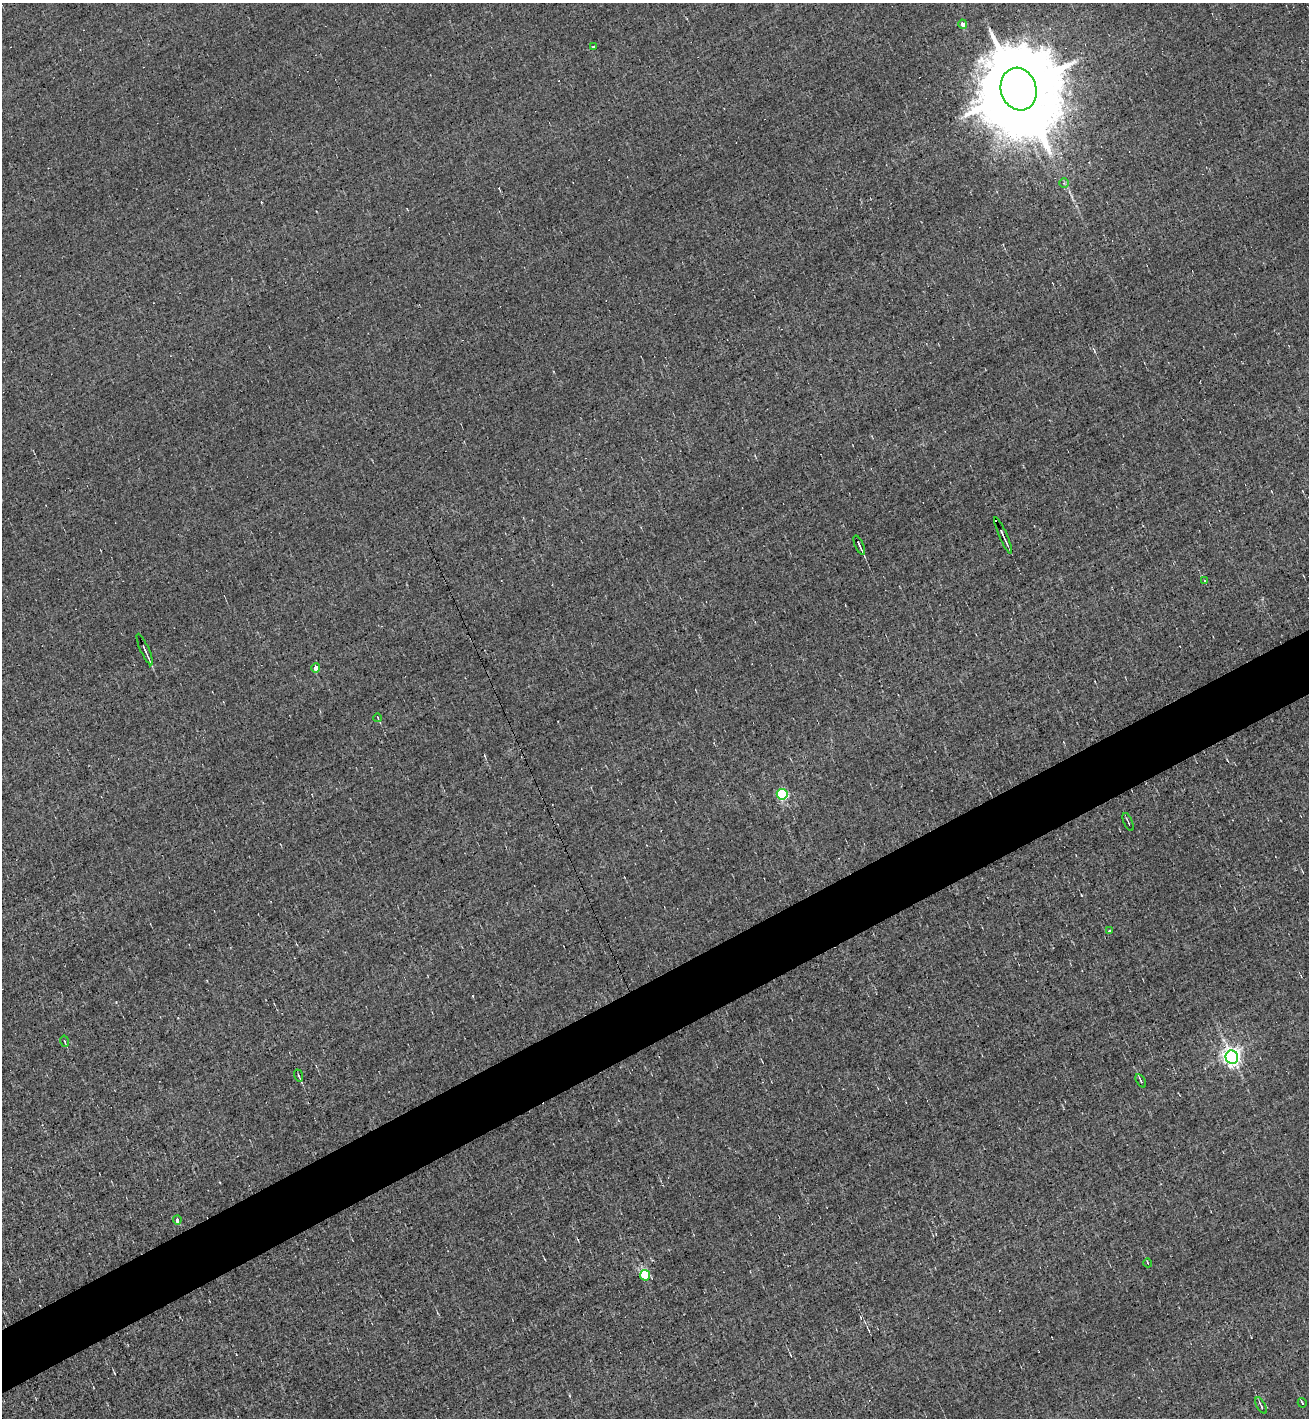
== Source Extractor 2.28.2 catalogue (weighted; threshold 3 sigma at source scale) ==
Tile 7 of 4 x 4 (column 3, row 2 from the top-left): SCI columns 2894-4200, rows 2835-4250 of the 5651 x 5667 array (HDU 1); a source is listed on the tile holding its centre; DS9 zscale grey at full resolution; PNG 1311 x 1420 px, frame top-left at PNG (2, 3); each listed source drawn as its Kron ellipse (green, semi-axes under 4 px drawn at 4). Shown black and unused: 5% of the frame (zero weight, under 3 of 5 exposures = <1% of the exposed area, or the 3 px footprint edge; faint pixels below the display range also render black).
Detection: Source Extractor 2.28.2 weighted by HDU 2 'WHT'; one run over the whole footprint, this tile lists its part. Background -0.00605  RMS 0.044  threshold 0.198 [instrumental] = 3 sigma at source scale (4.5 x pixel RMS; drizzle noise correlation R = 1.50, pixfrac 1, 0.05/0.05 arcsec/px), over >= 5 px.
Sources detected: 26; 4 cosmic-ray / hot-pixel residue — neither listed nor drawn; the other 22 listed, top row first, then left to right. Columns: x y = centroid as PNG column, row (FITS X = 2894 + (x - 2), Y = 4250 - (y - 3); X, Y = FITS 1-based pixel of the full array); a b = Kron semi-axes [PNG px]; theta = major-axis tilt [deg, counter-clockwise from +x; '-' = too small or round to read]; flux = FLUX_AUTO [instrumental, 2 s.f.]
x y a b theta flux
963 24 4 4 - 25
593 46 4 3 - 6.8
1019 89 21 17 -73 100000
1064 183 5 5 - 5.5
1003 535 20 3 -66 15
859 545 10 2 -66 12
1204 580 3 3 - 4.9
145 650 17 3 -66 13
316 668 4 4 - 34
378 718 4 2 - 2.9
782 794 5 5 - 470
1128 822 10 2 -67 5.1
1109 931 3 2 - 5.4
65 1041 6 3 -78 4.7
1232 1057 7 6 - 2000
298 1075 6 3 -71 5.1
1141 1081 7 3 -60 6.2
177 1220 4 3 - 26
1148 1263 4 2 - 3.8
645 1275 5 5 - 360
1302 1403 5 2 - 3.9
1261 1405 9 2 -61 6.8
Overlapping masked pixels (flux is a lower limit): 1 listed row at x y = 1003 535